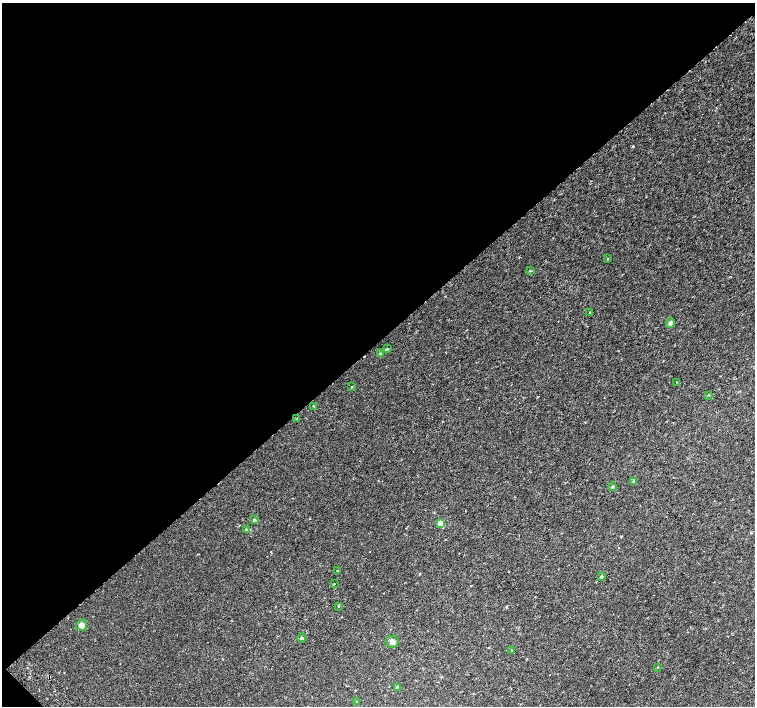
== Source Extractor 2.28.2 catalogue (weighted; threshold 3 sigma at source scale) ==
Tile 5 of 4 x 4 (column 1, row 2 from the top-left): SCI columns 51-1556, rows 3071-4478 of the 6116 x 6079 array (HDU 1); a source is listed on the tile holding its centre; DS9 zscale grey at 2 x 2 block average (1 PNG px = mean of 2 x 2 image px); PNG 757 x 708 px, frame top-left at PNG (2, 3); each listed source drawn as its Kron ellipse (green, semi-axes under 4 px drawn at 4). Shown black and unused: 48% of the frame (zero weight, under 2 of 3 exposures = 3% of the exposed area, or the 3 px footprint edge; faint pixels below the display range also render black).
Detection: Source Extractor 2.28.2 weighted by HDU 2 'WHT'; one run over the whole footprint, this tile lists its part. Background 0.00214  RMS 0.0025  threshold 0.0111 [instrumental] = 3 sigma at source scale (4.5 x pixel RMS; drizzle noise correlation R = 1.50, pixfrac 1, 0.0396/0.0396 arcsec/px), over >= 5 px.
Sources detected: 29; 2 cosmic-ray / hot-pixel residue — neither listed nor drawn; the other 27 listed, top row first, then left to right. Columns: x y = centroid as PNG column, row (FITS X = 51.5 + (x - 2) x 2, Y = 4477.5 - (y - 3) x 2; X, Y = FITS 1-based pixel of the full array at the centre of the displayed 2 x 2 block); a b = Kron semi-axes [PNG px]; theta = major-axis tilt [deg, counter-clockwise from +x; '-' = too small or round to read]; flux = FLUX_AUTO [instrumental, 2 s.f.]
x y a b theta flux
608 259 2 2 - 0.25
530 271 3 2 - 0.33
590 312 3 2 - 0.35
670 323 5 4 - 1.5
388 349 2 2 - 0.47
380 354 3 3 - 0.45
676 382 2 2 - 0.6
351 387 2 2 - 0.36
709 395 3 2 - 0.29
314 406 3 3 - 0.41
297 418 3 2 - 0.3
634 481 3 2 - 0.43
612 487 4 3 - 0.78
254 520 2 2 - 1.8
441 524 3 3 - 20
246 529 3 3 - 0.79
337 571 3 3 - 0.47
601 577 4 4 - 0.84
334 584 2 2 - 0.19
338 606 2 2 - 0.6
82 625 6 5 - 2.8
302 638 4 4 - 0.83
392 642 6 6 - 2.3
512 651 3 3 - 0.55
658 667 3 2 - 0.44
397 687 3 2 - 0.33
356 702 3 2 - 0.35
Diffuse or blended objects may show on this block-average render without a row.